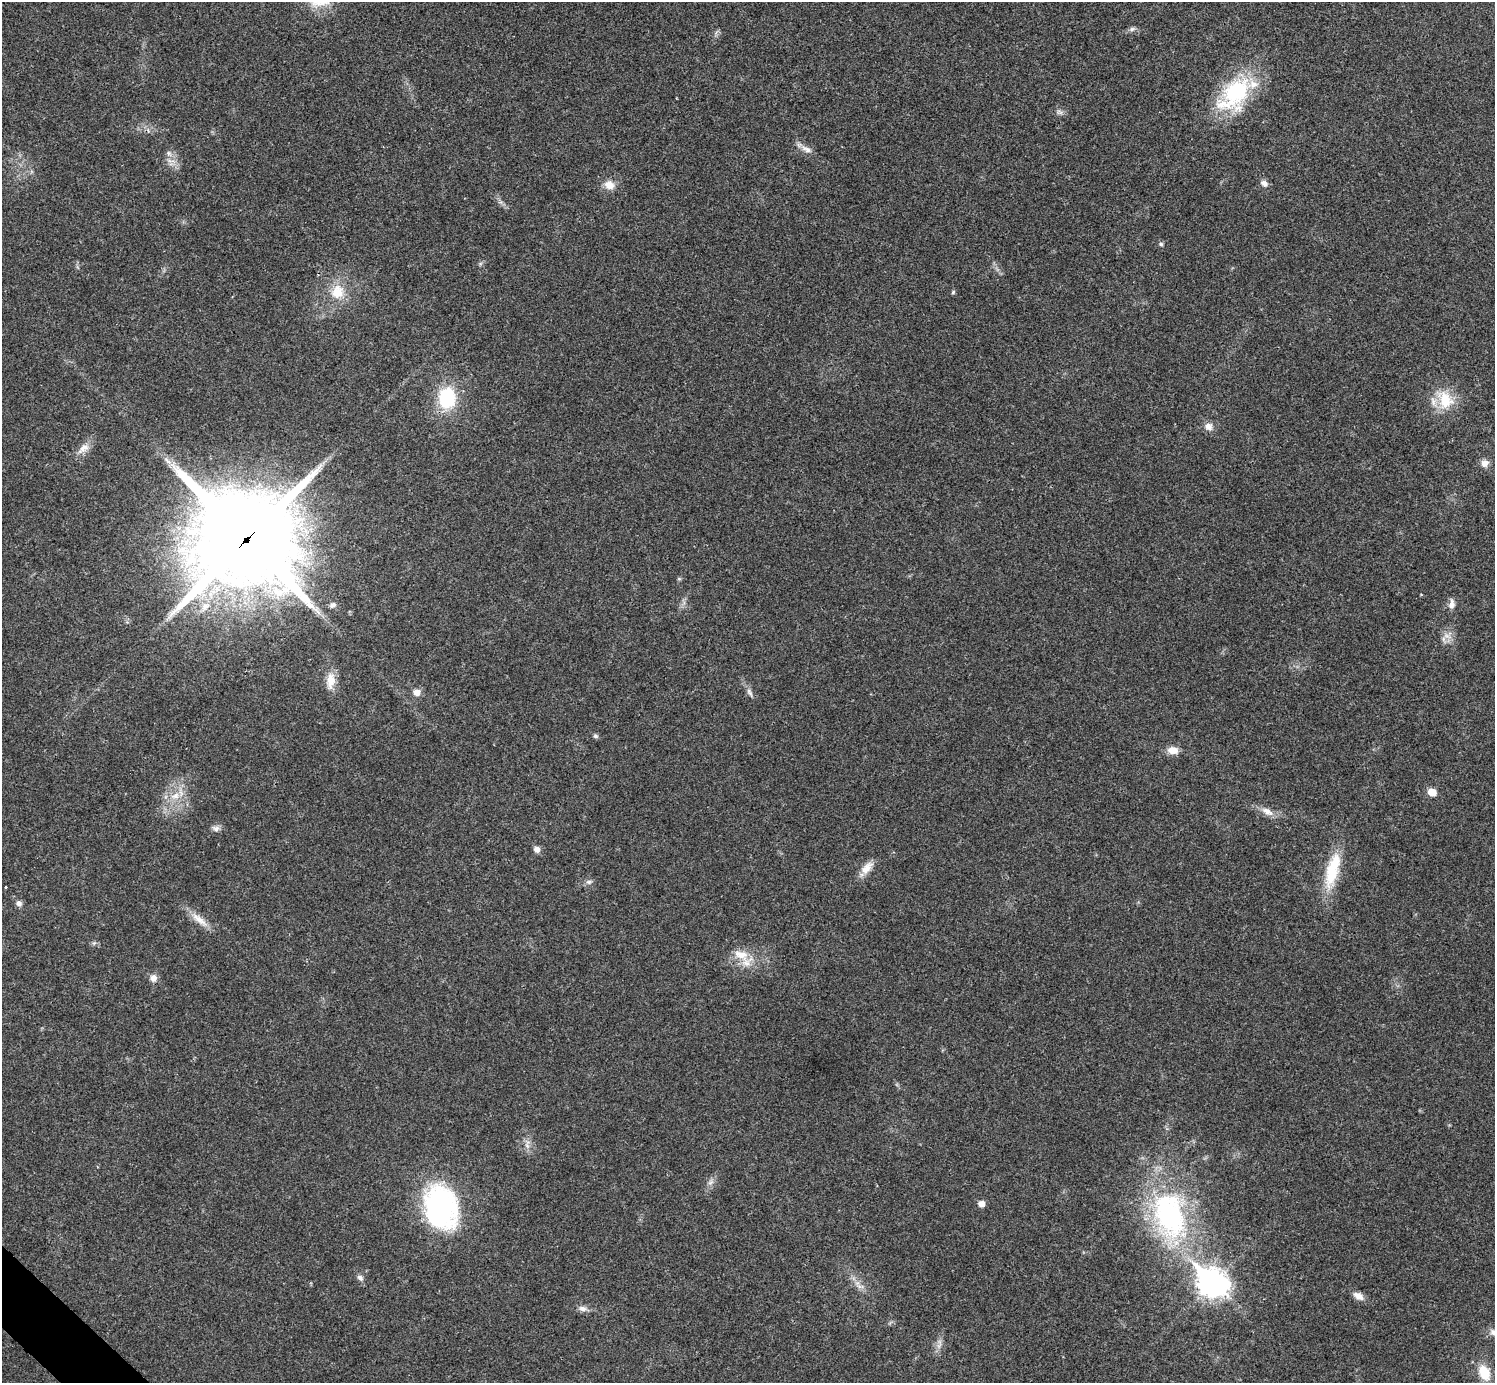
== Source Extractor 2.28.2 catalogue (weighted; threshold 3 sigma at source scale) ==
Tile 7 of 4 x 4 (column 3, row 2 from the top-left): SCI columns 2992-4484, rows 2922-4302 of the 5985 x 5985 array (HDU 1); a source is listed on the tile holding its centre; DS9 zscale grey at full resolution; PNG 1497 x 1385 px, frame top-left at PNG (2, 2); no overlay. Shown black and unused: <1% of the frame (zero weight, under 3 of 4 exposures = <1% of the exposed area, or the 3 px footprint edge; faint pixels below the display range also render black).
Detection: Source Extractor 2.28.2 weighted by HDU 2 'WHT'; one run over the whole footprint, this tile lists its part. Background 0.0215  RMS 0.0043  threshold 0.0192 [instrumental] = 3 sigma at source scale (4.5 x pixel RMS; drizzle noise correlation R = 1.50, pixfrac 1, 0.05/0.05 arcsec/px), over >= 5 px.
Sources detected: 51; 1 inside a brighter listed object's ellipse — not listed separately; the other 50 listed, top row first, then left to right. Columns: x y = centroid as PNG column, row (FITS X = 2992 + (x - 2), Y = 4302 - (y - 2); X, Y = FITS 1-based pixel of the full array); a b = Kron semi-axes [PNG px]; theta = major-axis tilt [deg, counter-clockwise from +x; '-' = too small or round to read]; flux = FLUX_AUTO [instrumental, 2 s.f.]
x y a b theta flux
1132 29 9 6 11 1.3
1235 94 52 31 51 41
1060 112 9 6 -27 1.3
806 149 18 7 -29 2.9
169 153 9 6 -49 1.7
1264 183 10 7 -34 2.2
609 185 14 11 -18 4.3
1161 244 6 5 - 0.7
337 292 20 18 54 10
953 292 5 5 - 0.61
447 398 20 16 89 27
1445 400 28 20 -61 14
1209 426 10 10 - 2.9
83 448 19 10 40 4.2
1485 463 10 9 - 2.7
246 539 36 33 -24 6900
1451 604 12 8 83 2.5
332 605 9 7 29 1.7
205 607 16 9 45 4.6
1447 636 15 6 -23 2.5
331 681 23 11 84 5.9
416 692 8 7 - 3
750 692 14 5 -61 1.7
595 736 7 5 -15 0.83
1173 750 11 8 -3 4.7
1432 792 6 5 - 7.4
175 796 15 9 23 5.1
1267 811 17 9 -30 3.9
216 828 10 8 -14 1.8
537 849 8 7 - 2
867 868 21 10 48 4.6
1332 870 50 15 75 19
589 882 9 6 3 1.3
5 887 3 2 - 1.2
19 903 8 7 - 1.6
199 920 31 8 -40 5.7
94 943 6 5 - 0.79
741 955 30 12 -23 8.6
153 978 9 9 - 2.7
527 1145 14 6 85 2.4
711 1182 9 5 31 1.3
981 1204 6 6 - 3.2
441 1207 42 30 -74 83
1169 1215 68 43 -75 84
360 1278 9 7 -36 1.4
1212 1283 12 10 -39 450
860 1286 13 5 -13 1.9
1358 1296 13 8 -30 3.3
582 1308 11 7 -8 2.1
1484 1373 16 11 -65 11
Overlapping masked pixels (flux is a lower limit): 1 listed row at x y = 246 539